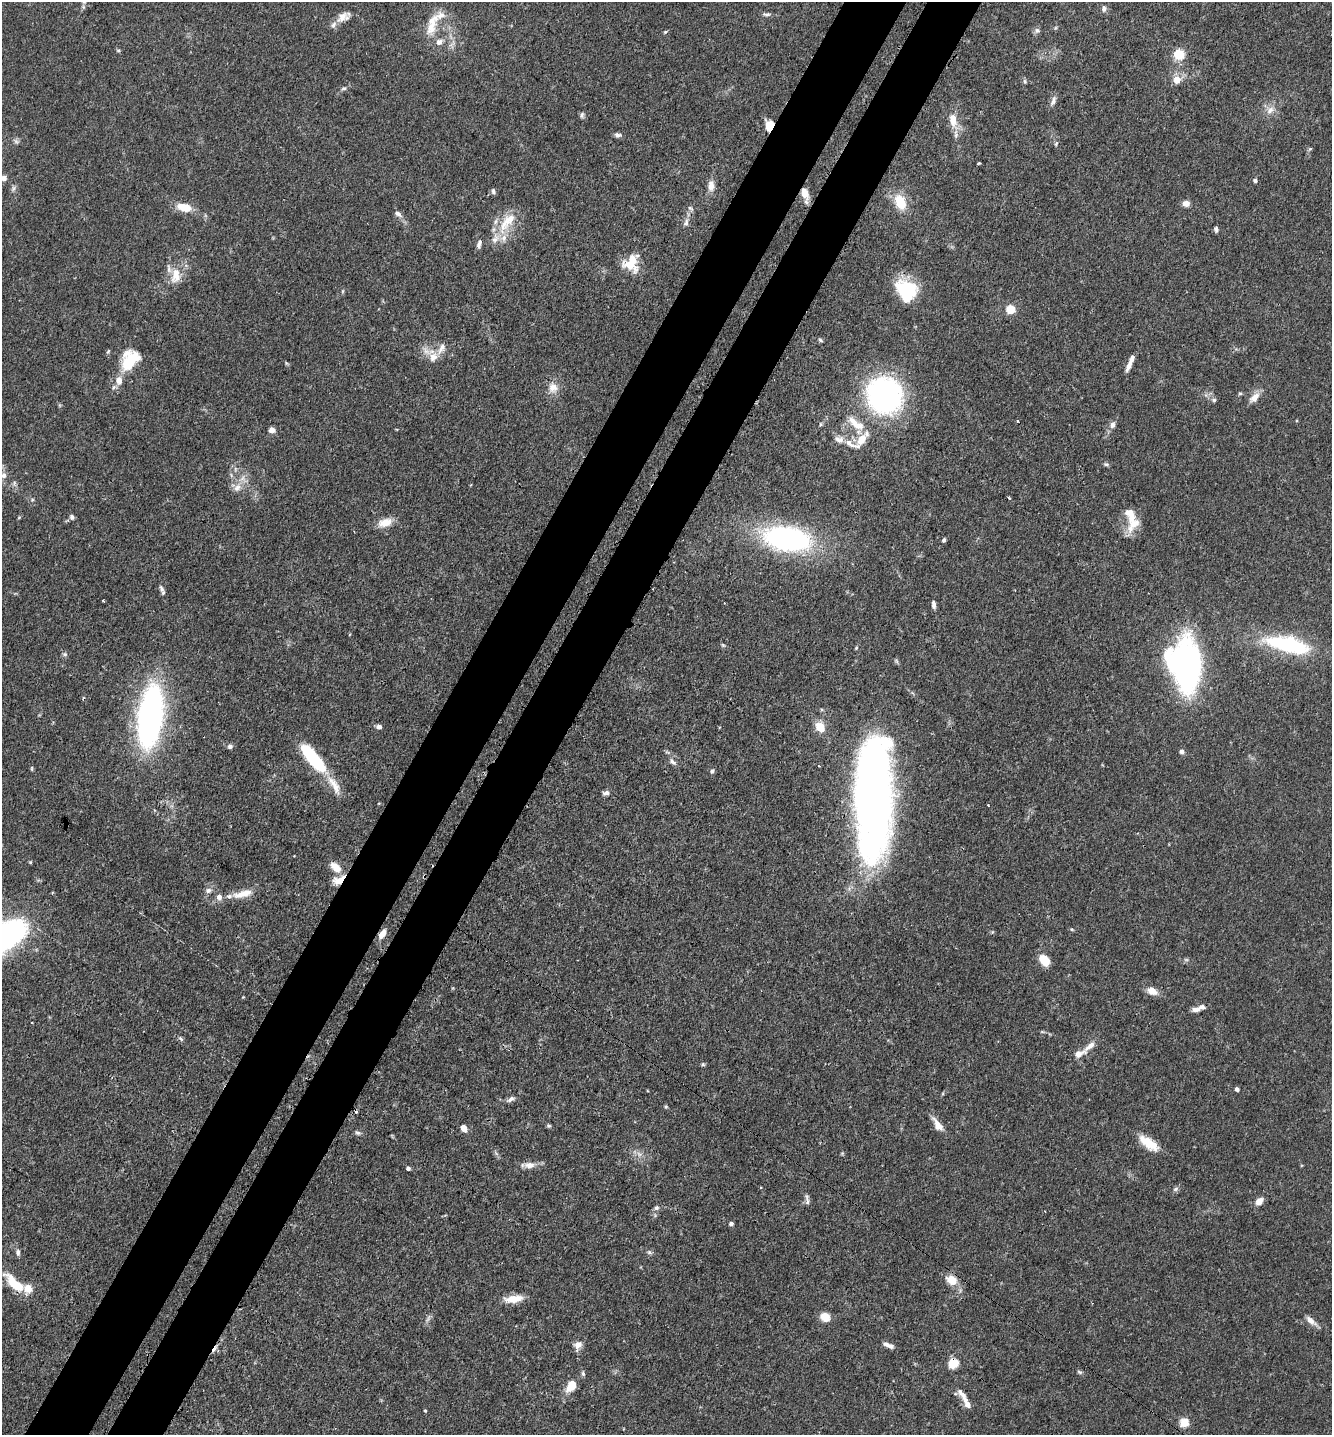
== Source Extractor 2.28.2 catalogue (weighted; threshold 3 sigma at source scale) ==
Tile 7 of 4 x 4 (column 3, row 2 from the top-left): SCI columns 2892-4221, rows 2962-4394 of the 5929 x 5919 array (HDU 1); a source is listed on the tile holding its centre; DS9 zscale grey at full resolution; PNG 1334 x 1437 px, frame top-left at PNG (2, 2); no overlay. Shown black and unused: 9% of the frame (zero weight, under 3 of 4 exposures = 9% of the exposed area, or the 3 px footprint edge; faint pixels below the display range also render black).
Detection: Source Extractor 2.28.2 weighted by HDU 2 'WHT'; one run over the whole footprint, this tile lists its part. Background 0.0893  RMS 0.0038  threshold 0.0171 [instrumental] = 3 sigma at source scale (4.5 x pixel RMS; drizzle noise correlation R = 1.50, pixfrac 1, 0.05/0.05 arcsec/px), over >= 5 px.
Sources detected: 160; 2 too faint to see at this stretch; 2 inside a brighter object's white glare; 6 cosmic-ray / hot-pixel residue — not listed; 20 inside a brighter listed object's ellipse — not listed separately; the other 130 listed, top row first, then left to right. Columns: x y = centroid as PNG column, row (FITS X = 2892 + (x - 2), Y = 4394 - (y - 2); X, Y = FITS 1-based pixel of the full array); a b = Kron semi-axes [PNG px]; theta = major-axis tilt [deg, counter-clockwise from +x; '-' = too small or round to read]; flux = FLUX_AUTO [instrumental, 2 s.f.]
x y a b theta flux
1104 9 9 6 85 1.2
766 14 12 5 -2 1.1
342 17 18 11 45 3.6
433 20 22 14 49 6.5
1055 28 6 4 71 0.44
1037 30 8 7 - 1.1
665 32 5 4 - 0.45
439 42 10 8 19 2.2
1179 54 5 5 - 28
1177 80 8 7 - 4.1
1025 81 6 5 - 0.66
344 88 7 5 6 0.74
1053 101 12 6 69 1.7
1270 110 12 9 44 3
582 115 9 5 89 0.84
953 120 19 9 -81 5.3
769 125 11 8 83 4.8
618 135 8 5 -10 1.2
1056 143 7 4 63 0.64
1310 149 5 5 - 0.52
979 163 3 3 - 0.35
3 178 8 7 - 1.5
1255 180 5 5 - 0.75
711 186 14 8 90 3.1
493 191 8 5 -74 0.9
805 193 11 7 -67 5.5
900 202 19 12 -66 8.9
1186 203 7 6 - 2.4
184 207 14 8 -11 7.2
690 208 8 5 -29 0.88
398 214 12 6 -36 1.6
507 222 37 14 51 11
686 222 12 6 69 1.6
1216 229 7 4 -84 0.88
479 244 12 5 76 1.5
629 264 28 12 -25 6.8
176 275 23 13 83 6.6
907 289 21 16 -26 23
343 291 6 4 71 0.44
1011 309 5 5 - 17
820 340 6 4 -31 0.61
433 357 14 12 77 4.3
129 361 24 15 60 16
286 363 6 4 -71 0.46
1129 365 15 6 65 2.3
553 387 14 12 -74 3.9
1240 393 6 4 0 0.51
884 396 30 28 -57 97
1254 397 16 9 44 3.2
1214 400 6 5 - 0.69
857 425 25 12 -21 6.8
1113 425 9 7 55 1.8
272 430 4 4 - 4.7
839 439 13 9 -14 2.3
861 440 16 9 57 6.2
1106 464 8 5 -10 0.71
4 475 9 7 86 1.9
14 483 7 4 73 0.71
237 488 13 9 44 3.2
1009 498 3 3 - 0.42
72 517 6 5 - 1.2
385 522 17 9 17 5
1133 524 25 12 52 6.3
787 539 34 17 -10 100
944 540 5 4 - 0.79
161 588 9 6 -72 1.3
103 601 3 2 - 0.35
934 605 10 5 -84 1.3
723 645 6 4 -44 0.52
1288 645 47 15 -13 37
856 648 5 4 - 0.43
65 654 7 5 -20 0.74
1186 665 33 21 -80 160
150 716 42 16 83 170
379 727 6 5 - 1.4
820 727 10 8 -50 6.5
230 746 6 6 - 1.1
1182 751 6 6 - 1.2
313 758 31 10 -50 31
672 762 12 6 -45 1.5
32 768 6 3 72 0.39
712 771 7 5 52 0.82
334 785 32 10 -58 5.7
606 793 10 6 8 1.2
872 801 77 29 -90 320
988 805 3 2 - 0.48
336 867 18 10 -42 5.5
208 890 9 7 18 1.5
242 894 28 9 14 6.1
382 934 12 7 61 2.9
1044 960 10 7 -51 8.2
1152 991 12 9 -33 3.5
243 997 3 3 - 0.27
1196 1009 10 6 14 2
181 1039 8 4 -54 0.65
1079 1054 18 8 20 3
703 1064 5 4 - 0.6
1237 1089 4 4 - 1.4
511 1099 11 6 36 1.4
666 1106 5 4 - 0.47
937 1124 20 8 -55 3.7
549 1126 6 5 - 0.57
464 1128 6 5 - 3.5
358 1133 8 5 -27 0.88
1149 1143 24 10 -36 8.1
842 1153 6 4 -18 0.42
529 1165 16 8 0 3.1
408 1168 4 4 - 0.97
1176 1189 9 5 28 0.88
807 1201 14 4 -80 1.1
1259 1201 11 8 49 2.5
656 1208 7 6 - 1
731 1224 4 4 - 1.1
18 1252 8 5 -81 1.1
649 1252 7 5 -16 0.85
952 1280 11 9 -28 6.4
14 1283 25 9 -45 11
514 1299 23 9 7 5.6
825 1317 10 8 -37 5
428 1318 12 4 65 1.1
1311 1320 16 6 -40 2.6
578 1345 11 9 48 2.8
891 1346 11 6 -21 1.5
953 1363 7 6 - 11
1080 1372 8 5 -27 0.71
583 1374 8 5 -64 0.72
571 1386 13 8 54 6.6
965 1399 30 6 -59 4
425 1411 4 3 - 0.35
1184 1422 5 5 - 17
Overlapping masked pixels (flux is a lower limit): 4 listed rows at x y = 769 125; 805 193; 382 934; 953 1363
Isophote crosses this tile's border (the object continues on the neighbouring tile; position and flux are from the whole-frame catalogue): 1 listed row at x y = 3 178